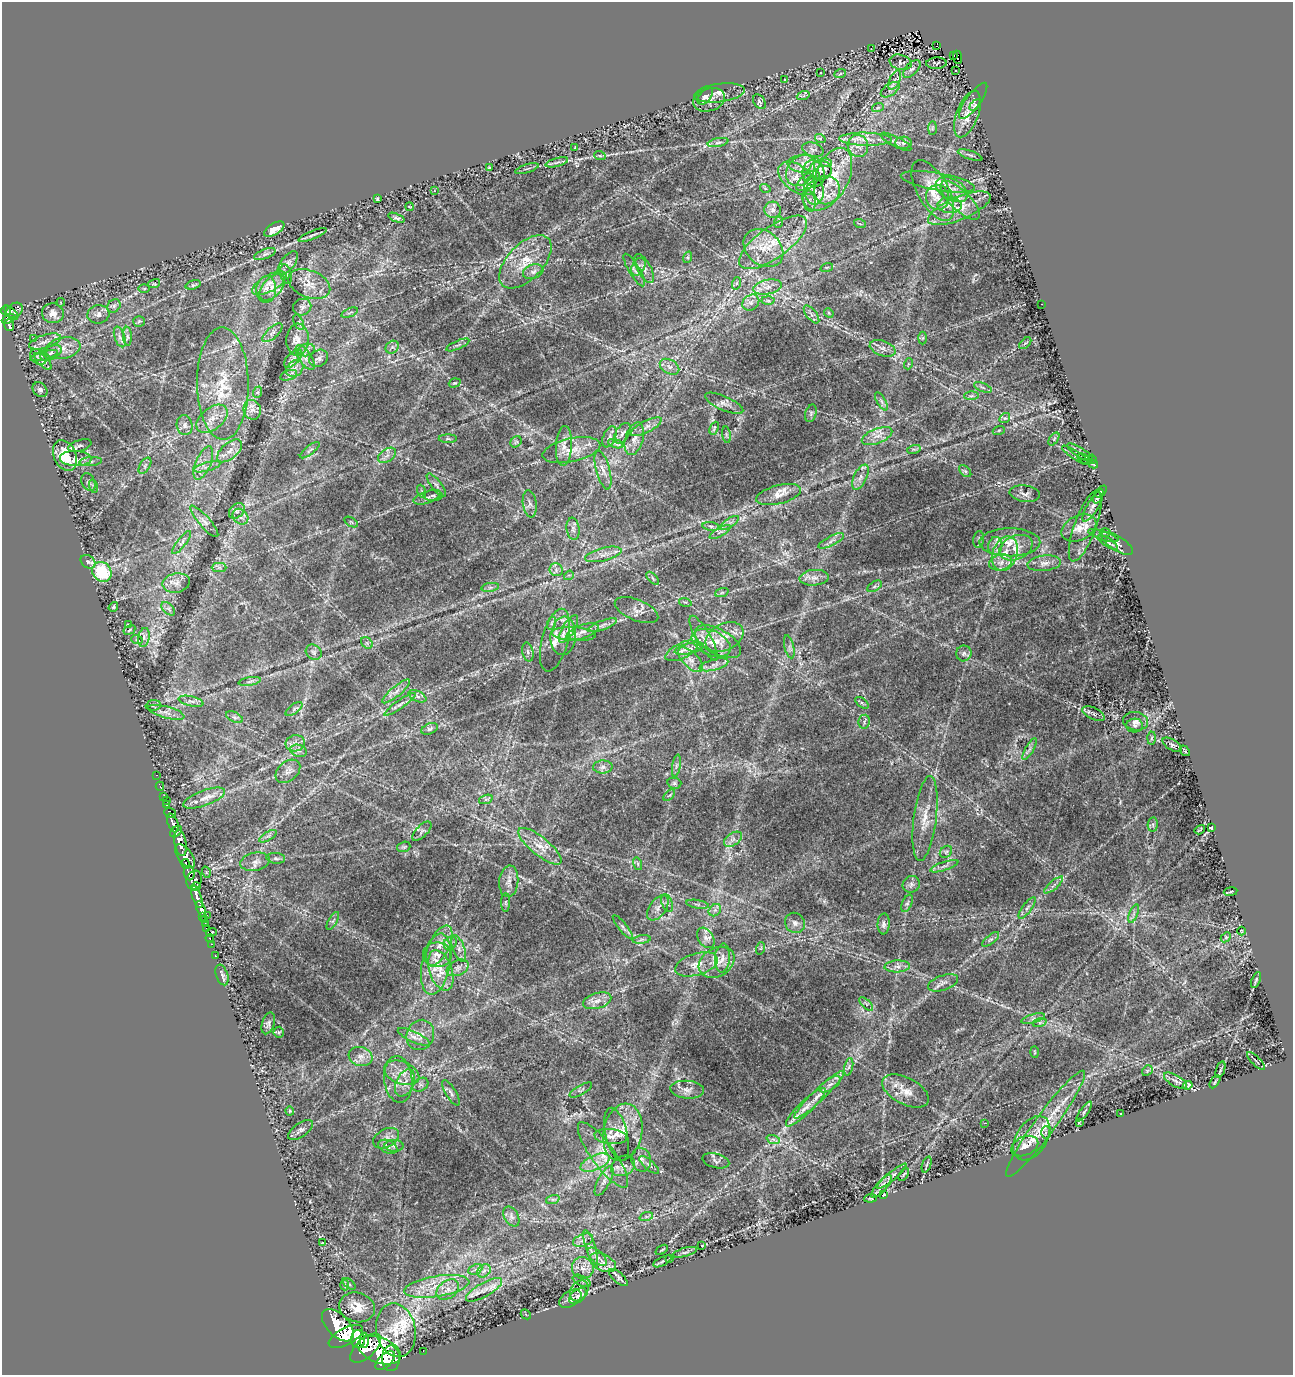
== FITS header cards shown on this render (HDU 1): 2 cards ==
NAXIS1  =                 1291
NAXIS2  =                 1373

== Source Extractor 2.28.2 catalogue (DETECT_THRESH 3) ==
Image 1291 x 1373 px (HDU 1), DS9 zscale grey, 1 PNG px = 1 image px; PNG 1295 x 1377 px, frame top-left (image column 1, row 1373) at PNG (2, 2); each listed source drawn as its Kron ellipse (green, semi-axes under 4 px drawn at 4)
Background 0.677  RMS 0.02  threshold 0.0602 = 3 sigma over >= 5 px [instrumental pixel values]
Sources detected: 450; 2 with non-positive FLUX_AUTO (blend fragments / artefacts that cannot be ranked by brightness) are neither listed nor drawn; the other 448 listed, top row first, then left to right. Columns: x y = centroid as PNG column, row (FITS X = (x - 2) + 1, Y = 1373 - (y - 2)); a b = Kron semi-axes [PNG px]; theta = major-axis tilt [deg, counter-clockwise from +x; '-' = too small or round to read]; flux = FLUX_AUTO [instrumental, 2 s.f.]
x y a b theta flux
937 46 4 3 - 11
871 49 4 4 - 0.92
954 55 3 2 - 7.1
958 57 6 2 -84 14
901 62 11 7 -16 7.4
936 63 10 5 2 2.5
912 69 11 6 45 5.5
956 71 3 2 - 3.4
821 73 3 2 - 1.3
840 74 6 3 20 1.8
785 79 3 3 - 1.9
895 80 10 5 66 4.9
890 90 11 6 34 5.6
720 93 25 9 7 11
705 96 10 5 53 4.2
803 96 6 4 18 2.7
709 100 16 11 18 12
973 101 22 7 54 7.3
759 102 8 5 -58 2.9
975 105 6 4 45 1.9
878 107 6 4 20 1.9
968 114 24 11 69 20
932 128 7 4 89 2.6
820 138 5 3 - 1.4
865 139 26 6 -1 16
718 142 10 4 11 3.9
896 142 17 5 -27 6.2
903 143 8 6 3 4.4
858 146 11 10 - 11
575 148 3 3 - 1.2
813 150 11 7 -16 5.5
970 155 13 3 -19 2.5
600 156 6 3 -19 1.4
557 162 11 3 15 2.8
826 163 6 4 -18 2.9
804 164 17 8 -1 15
489 168 3 2 - 1.3
527 169 12 2 17 2.3
801 170 17 13 54 21
820 171 11 9 7 8.9
814 174 13 11 -74 12
833 176 30 17 68 43
797 178 21 13 -38 24
808 181 14 7 38 8.2
938 182 38 8 -10 21
765 188 5 3 - 1.2
814 190 14 9 -82 12
952 190 17 10 -29 16
434 191 2 2 - 1
933 191 34 15 -61 38
821 193 20 15 36 26
937 197 12 11 - 15
377 199 3 3 - 2.3
960 200 25 10 -45 22
809 201 11 6 -81 5.7
950 205 12 7 -4 11
409 206 4 2 - 1
959 208 33 11 23 32
773 210 8 8 - 6.2
396 218 8 4 -21 3.2
779 222 6 3 70 1.6
860 224 6 3 -19 1.6
274 229 11 5 32 13
312 235 15 3 21 3.7
773 242 40 15 36 49
763 248 22 16 -40 28
265 254 11 5 21 4.2
688 257 6 4 72 2.1
525 262 33 17 46 43
288 263 14 6 51 6.6
638 267 9 6 61 5.7
827 267 6 4 18 1.8
644 269 16 7 -61 8.4
634 270 18 5 -59 6.6
533 272 10 7 19 5.4
286 274 10 5 -75 3.4
269 283 19 8 29 15
737 283 6 4 71 2.2
154 284 6 4 17 1.9
309 284 22 13 -22 17
193 285 8 4 16 2.2
272 287 16 9 47 15
767 287 15 7 11 10
144 289 6 4 1 1.5
266 289 13 10 85 12
768 301 6 4 -2 2.1
61 302 4 3 - 1.4
751 303 9 7 36 6.2
1042 304 2 2 - 0.64
114 306 7 6 - 3.6
302 307 9 8 - 4.5
14 310 9 7 40 380
6 311 5 4 - 370
11 312 9 4 -43 310
53 313 11 10 - 11
350 313 9 2 21 1.9
829 313 5 4 - 1.5
98 314 11 9 10 7.5
812 314 10 5 -51 4.9
8 319 7 4 28 210
139 321 6 5 - 2.3
299 322 8 4 -64 2.8
9 325 6 5 - 240
272 333 12 5 41 5.2
127 336 9 4 -88 3.9
120 337 11 5 -72 5.4
923 338 6 4 88 2
33 339 3 2 - 1.4
298 340 16 11 87 13
45 341 16 7 17 9.4
1025 343 7 3 44 1.8
458 345 12 3 23 3.3
392 347 7 6 - 3.8
63 348 17 10 12 16
883 348 13 7 -19 8
306 350 8 6 14 5
51 353 11 6 27 7.8
44 356 14 4 15 4.8
38 357 9 7 -37 4.1
305 357 14 6 -56 7.8
319 358 10 8 34 5.2
293 359 11 5 45 5.5
43 361 11 5 -43 4.5
908 364 5 3 - 1.4
670 367 10 7 -30 7.1
295 369 9 7 39 7
289 375 9 5 18 3.3
455 383 6 4 18 1.7
223 384 56 26 -89 83
983 387 9 3 -21 2.6
40 390 8 6 -43 4.9
258 392 6 4 71 1.8
971 396 7 4 1 2.7
881 401 10 4 -60 4.1
724 403 21 7 -24 8.6
252 410 10 8 -72 9.1
811 413 9 5 72 3
1005 418 6 4 38 2.2
212 419 18 11 38 16
185 425 10 8 -78 5.6
646 427 17 6 27 9.2
714 428 7 2 66 1.6
999 430 6 4 19 1.7
622 433 11 6 59 6.9
726 435 8 4 -82 2.6
877 436 16 7 21 12
609 437 11 6 67 5.2
448 439 9 4 -1 2.5
634 439 17 9 73 13
1054 439 7 4 55 2.4
516 442 6 5 - 2.2
616 444 8 3 -19 2.9
80 446 12 5 16 4.2
564 446 20 8 87 12
914 449 7 4 17 2.7
310 450 12 3 38 2.6
571 450 29 11 12 24
230 451 15 8 41 11
1080 452 15 4 -33 6.4
387 455 10 6 33 6.1
1076 455 16 4 -33 4.5
65 456 16 11 -66 33
76 458 16 7 -1 21
1084 459 7 3 -33 2.9
1092 459 4 3 - 0.87
91 462 11 4 5 3.9
203 463 18 7 68 12
1093 464 6 4 -29 2
145 466 9 5 57 3.3
207 467 14 4 15 5.5
603 470 20 7 -75 11
965 471 7 4 -44 2.6
860 477 13 6 64 8.9
88 482 9 6 -64 4.4
436 485 14 5 -52 5
93 486 7 4 -72 2.5
421 491 6 4 -71 2.3
1101 492 7 3 48 2
1025 494 15 8 -7 6.1
779 495 23 9 14 15
433 496 9 5 1 3.6
427 497 14 6 18 5.4
1097 498 6 4 68 2.4
530 504 14 7 -82 6.2
1093 505 19 5 60 6.9
237 511 9 6 45 4.5
240 517 9 7 -45 5.7
204 521 20 5 -49 7.8
351 522 7 3 -31 1.4
729 523 11 4 34 5
711 526 8 4 -8 3
1085 526 37 11 70 22
1079 528 18 12 26 15
573 529 11 6 -83 5.3
720 532 12 4 30 3.9
1105 532 5 3 - 1.6
1103 536 16 4 -18 5.5
979 539 8 5 83 2.9
831 541 14 4 28 6.9
182 542 14 4 52 4.9
1010 542 30 14 0 32
1108 542 12 3 -31 3.9
1117 543 18 7 -32 8
995 546 9 7 84 6.9
1016 548 17 12 24 19
603 554 18 6 14 10
1005 554 18 12 68 24
88 562 8 6 -36 4
1000 562 12 8 13 9.1
1044 563 17 7 6 9.5
219 567 7 4 0 3.2
556 570 6 6 - 4.3
102 572 10 9 - 66
569 575 5 4 - 1.7
653 578 8 3 -45 2
814 578 14 8 4 9.5
176 583 14 9 11 10
875 586 8 4 31 3
490 587 9 4 9 3.6
722 592 7 4 20 2.6
685 602 6 3 -16 1.7
113 607 5 4 - 1.8
168 609 8 5 -45 3.5
636 610 23 10 -22 11
552 623 6 4 72 2.5
128 625 4 2 - 1
602 625 15 4 21 6.3
568 629 15 6 59 8.9
129 630 6 4 29 1.8
582 632 17 6 20 11
574 634 22 7 -3 12
563 636 19 12 85 20
144 637 9 5 80 4.6
724 637 20 13 27 22
704 638 25 7 -60 13
137 640 6 3 -18 1.5
555 640 32 13 75 27
718 642 25 12 -29 24
367 643 6 5 - 2.7
711 643 20 12 -24 22
789 647 12 4 -77 4.5
689 649 15 5 14 7.2
682 651 18 7 25 12
314 652 8 7 - 4.2
528 652 9 5 -77 4.8
964 653 8 7 - 4.6
691 660 16 7 -46 12
714 665 15 5 15 7.7
250 681 11 4 10 3.6
396 691 17 5 40 8.3
417 696 9 5 -27 4.4
191 701 12 5 -13 5.3
862 703 7 4 -36 2.5
400 704 19 4 35 6
153 705 8 5 5 2.5
294 709 10 4 36 3.6
166 712 19 6 -15 8.4
1094 714 12 5 -26 4.4
234 717 9 5 -27 4.1
1135 721 12 9 -11 8.1
864 722 7 5 81 3.4
1135 725 8 7 - 4.1
430 729 9 5 24 3.3
1151 738 6 4 88 1.8
295 743 10 8 10 7.9
1172 745 11 5 -32 3.6
1030 749 12 3 61 4.3
298 751 8 6 -18 4.8
1185 751 6 2 -51 1.9
676 766 11 4 81 3.9
603 767 9 6 2 5.5
288 771 14 9 41 8.2
156 775 2 2 - 0.99
674 783 7 5 -13 2.8
160 786 4 3 - 19
669 795 7 2 44 1.3
164 797 4 3 - 24
204 798 22 7 20 14
486 799 7 4 19 2.4
167 800 2 2 - 10
167 805 3 3 - 160
170 813 6 4 -21 260
925 818 43 11 83 28
173 823 10 5 -70 870
1153 824 7 5 81 3.1
1211 828 4 3 - 1.6
1200 830 5 2 - 1.6
422 831 12 5 45 4
176 832 7 4 45 480
268 836 10 4 30 3.5
733 839 10 6 34 6
180 843 13 6 -80 2100
540 846 27 9 -39 20
404 847 7 5 19 2.2
946 852 7 5 44 2.7
185 856 14 7 -54 970
276 858 9 5 -6 3.8
255 862 15 9 11 8.9
186 864 5 3 - 320
638 864 6 4 -73 1.9
944 866 15 3 18 4.5
206 872 5 3 - 1.2
189 873 7 5 -83 580
194 880 9 7 70 410
509 881 16 9 84 11
911 884 9 8 - 5
1054 885 12 3 41 3.6
196 887 5 3 - 230
1230 892 7 3 9 1.5
197 897 12 4 -71 1300
506 902 9 4 90 3
667 903 9 5 -69 3.6
907 903 9 5 65 3.1
697 904 11 3 -9 2.9
658 908 14 8 54 8.6
1027 908 13 4 53 5.2
201 909 8 4 -69 1200
715 910 7 5 44 3.9
1134 914 9 3 69 3
207 915 2 2 - 11
203 917 3 2 - 13
205 920 3 3 - 22
333 921 10 4 61 3.1
205 923 2 2 - 16
795 923 10 9 - 6.6
884 924 10 6 86 5.3
623 927 15 4 -52 3.9
207 928 4 2 - 40
1241 931 4 3 - 0.91
212 932 5 4 - 120
1226 937 6 4 43 1.6
210 938 4 3 - 19
706 938 11 7 -57 8.1
991 939 10 4 39 3.5
642 940 9 4 9 3.2
450 943 7 6 - 4
211 944 3 2 - 17
439 945 21 10 64 20
459 948 14 6 -70 7.5
761 948 6 4 71 1.5
215 955 3 2 - 20
437 955 14 12 -1 13
722 958 14 7 85 8.3
717 962 19 14 30 21
436 964 31 14 79 42
696 964 22 11 16 17
897 966 12 6 3 6.6
458 968 11 7 25 6.7
441 970 21 11 -71 25
222 975 11 6 -70 4.3
1256 980 8 3 69 2.2
943 983 16 7 19 7.4
597 1001 14 7 17 10
866 1004 8 3 -45 2.6
1033 1019 12 3 15 4.2
1040 1022 7 4 19 3
268 1023 11 6 73 4.3
279 1032 5 5 - 1.7
420 1035 15 13 65 16
414 1037 17 5 -25 8.1
1035 1052 6 3 -88 1.3
360 1057 12 9 -18 9.1
1256 1061 12 2 -45 1.6
849 1067 9 3 77 3
1220 1070 8 3 71 2.4
1147 1071 6 4 47 1.6
402 1073 18 11 -21 17
398 1079 23 14 -83 25
1175 1081 13 5 -30 5.3
1215 1082 7 3 57 1.6
405 1083 14 9 65 13
830 1084 12 5 33 6.1
420 1085 8 6 32 3.9
1188 1085 5 4 - 2.3
581 1090 12 4 30 3.6
687 1090 17 9 -5 9.8
906 1091 25 13 -27 21
451 1093 14 5 -59 4.3
819 1095 34 6 44 17
806 1107 26 6 44 17
290 1111 4 4 - 1.5
1084 1112 12 3 55 2.2
1121 1114 2 2 - 1
1079 1122 3 2 - 1.3
985 1123 2 2 - 0.71
1046 1124 65 10 54 44
300 1130 14 6 35 5.8
623 1132 29 19 78 36
1046 1132 6 5 - 2.8
617 1134 27 11 -76 14
611 1137 16 7 -6 11
386 1138 14 9 29 7.5
1032 1138 24 15 57 26
773 1139 7 4 -18 3.2
394 1146 9 5 0 3.8
1025 1146 14 9 24 8.9
388 1147 10 6 -23 4.9
603 1155 39 11 -54 36
641 1160 12 9 -76 8.3
716 1161 14 7 -14 4.2
595 1163 15 7 24 14
649 1165 12 5 -41 3.9
927 1165 8 2 69 2.1
623 1166 12 9 25 9.1
904 1174 7 3 59 1.7
892 1176 19 3 39 4.3
604 1181 16 6 62 8
882 1186 14 5 49 4.3
884 1195 4 3 - 1.1
871 1198 6 4 6 1.7
553 1199 7 4 18 2.4
511 1217 11 7 -61 5.5
646 1217 7 4 18 3
583 1240 10 6 20 6.3
322 1243 3 2 - 0.77
702 1246 3 2 - 0.92
591 1248 19 5 -73 8.2
662 1250 7 2 34 1.4
685 1252 12 4 15 3.2
597 1257 12 6 -43 6.9
670 1258 3 2 - 0.89
662 1261 10 4 26 2.4
603 1263 14 8 -25 11
583 1268 11 10 - 12
475 1269 7 4 25 3.9
484 1271 7 6 - 4.7
618 1277 11 5 -41 3.7
582 1281 10 5 -27 3.6
349 1284 7 4 -38 1.9
345 1285 5 3 - 1.8
437 1286 33 10 9 35
448 1290 12 8 36 11
484 1290 20 7 29 14
579 1291 11 8 55 7.6
578 1296 10 6 40 5.1
570 1299 12 7 31 6.4
357 1307 18 14 -17 21
526 1314 5 3 - 1.3
338 1325 20 11 -46 4600
396 1330 27 19 -79 17
346 1336 19 8 28 4000
358 1339 9 7 90 1600
364 1340 7 4 89 830
365 1348 19 9 42 3100
379 1350 22 12 -20 3600
423 1351 2 2 - 5.5
391 1358 12 9 -89 1900
385 1361 12 6 42 1900
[2 non-positive-flux detections neither listed nor drawn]